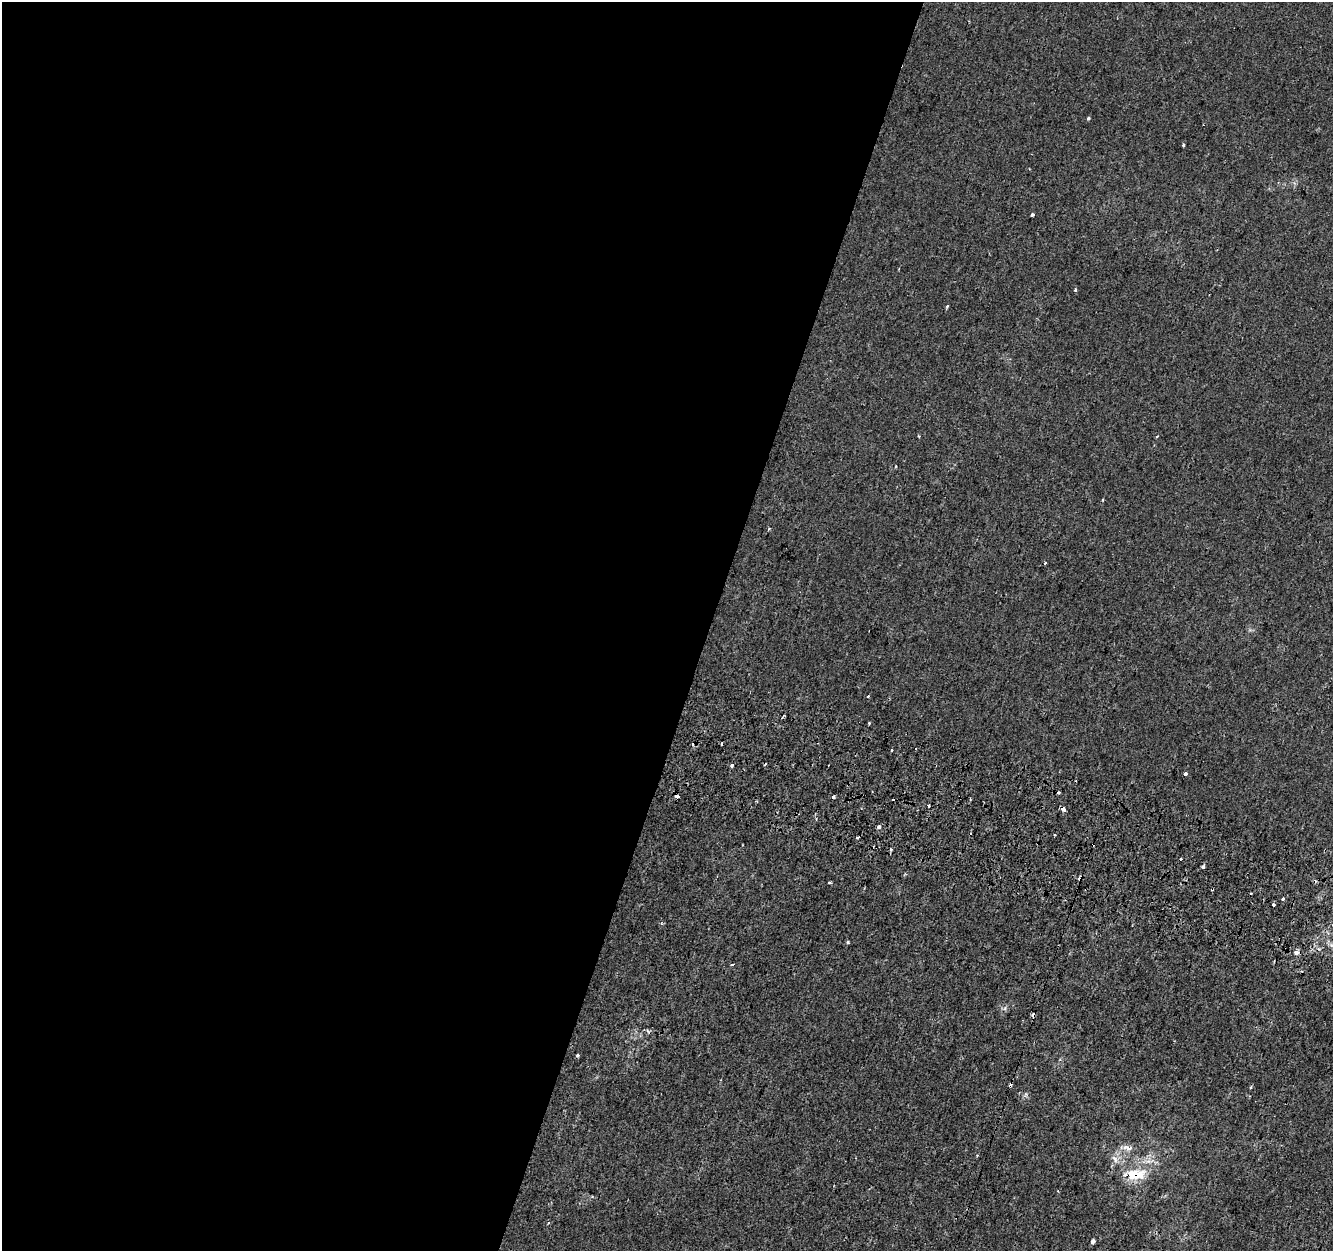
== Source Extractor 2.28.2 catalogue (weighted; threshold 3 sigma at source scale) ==
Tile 5 of 4 x 4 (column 1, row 2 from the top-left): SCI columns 36-1366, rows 2827-4075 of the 5374 x 5589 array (HDU 1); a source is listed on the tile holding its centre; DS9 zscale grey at full resolution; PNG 1335 x 1253 px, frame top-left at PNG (2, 2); no overlay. Shown black and unused: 53% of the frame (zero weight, under 2 of 3 exposures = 3% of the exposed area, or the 3 px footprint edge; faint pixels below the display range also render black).
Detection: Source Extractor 2.28.2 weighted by HDU 2 'WHT'; one run over the whole footprint, this tile lists its part. Background 1.37e-04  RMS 0.0028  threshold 0.0124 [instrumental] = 3 sigma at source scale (4.5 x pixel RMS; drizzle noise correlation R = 1.50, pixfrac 1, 0.0396/0.0396 arcsec/px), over >= 5 px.
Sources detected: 50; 13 cosmic-ray / hot-pixel residue — not listed; the other 37 listed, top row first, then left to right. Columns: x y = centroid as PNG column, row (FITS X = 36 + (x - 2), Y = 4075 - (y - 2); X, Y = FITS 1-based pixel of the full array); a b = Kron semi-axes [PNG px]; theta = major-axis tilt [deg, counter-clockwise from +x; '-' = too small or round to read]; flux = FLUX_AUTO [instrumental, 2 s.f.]
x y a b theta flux
1088 118 4 3 - 0.55
1183 145 3 2 - 0.34
1032 215 4 3 - 0.58
1075 289 4 3 - 0.53
947 306 4 4 - 0.35
1045 563 3 3 - 0.65
868 696 3 3 - 0.81
783 716 3 2 - 0.45
891 750 3 3 - 0.84
732 765 4 3 - 0.58
1185 774 3 3 - 3.1
1058 793 3 3 - 0.78
678 796 4 3 - 1.5
833 798 3 3 - 3.3
929 806 3 2 - 0.43
1064 809 4 3 - 4.4
878 827 4 3 - 1.9
1055 835 2 2 - 0.33
858 838 3 3 - 2.2
1204 867 3 3 - 0.92
1080 878 4 3 - 3.4
829 882 3 3 - 0.61
1212 889 3 3 - 0.69
1283 898 3 3 - 1.1
1273 905 3 3 - 1.6
848 942 4 4 - 0.35
1296 953 7 6 - 0.89
732 965 4 3 - 0.45
1033 1015 4 3 - 0.93
577 1055 3 3 - 0.54
1251 1087 4 3 - 0.28
1127 1148 16 7 -11 1.7
1115 1159 12 7 -61 1.5
1135 1174 28 15 7 8.5
1058 1191 3 2 - 0.27
548 1222 4 3 - 0.38
1093 1241 4 3 - 2.1
Overlapping masked pixels (flux is a lower limit): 6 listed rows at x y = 678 796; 1064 809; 1080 878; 1212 889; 1033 1015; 1135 1174